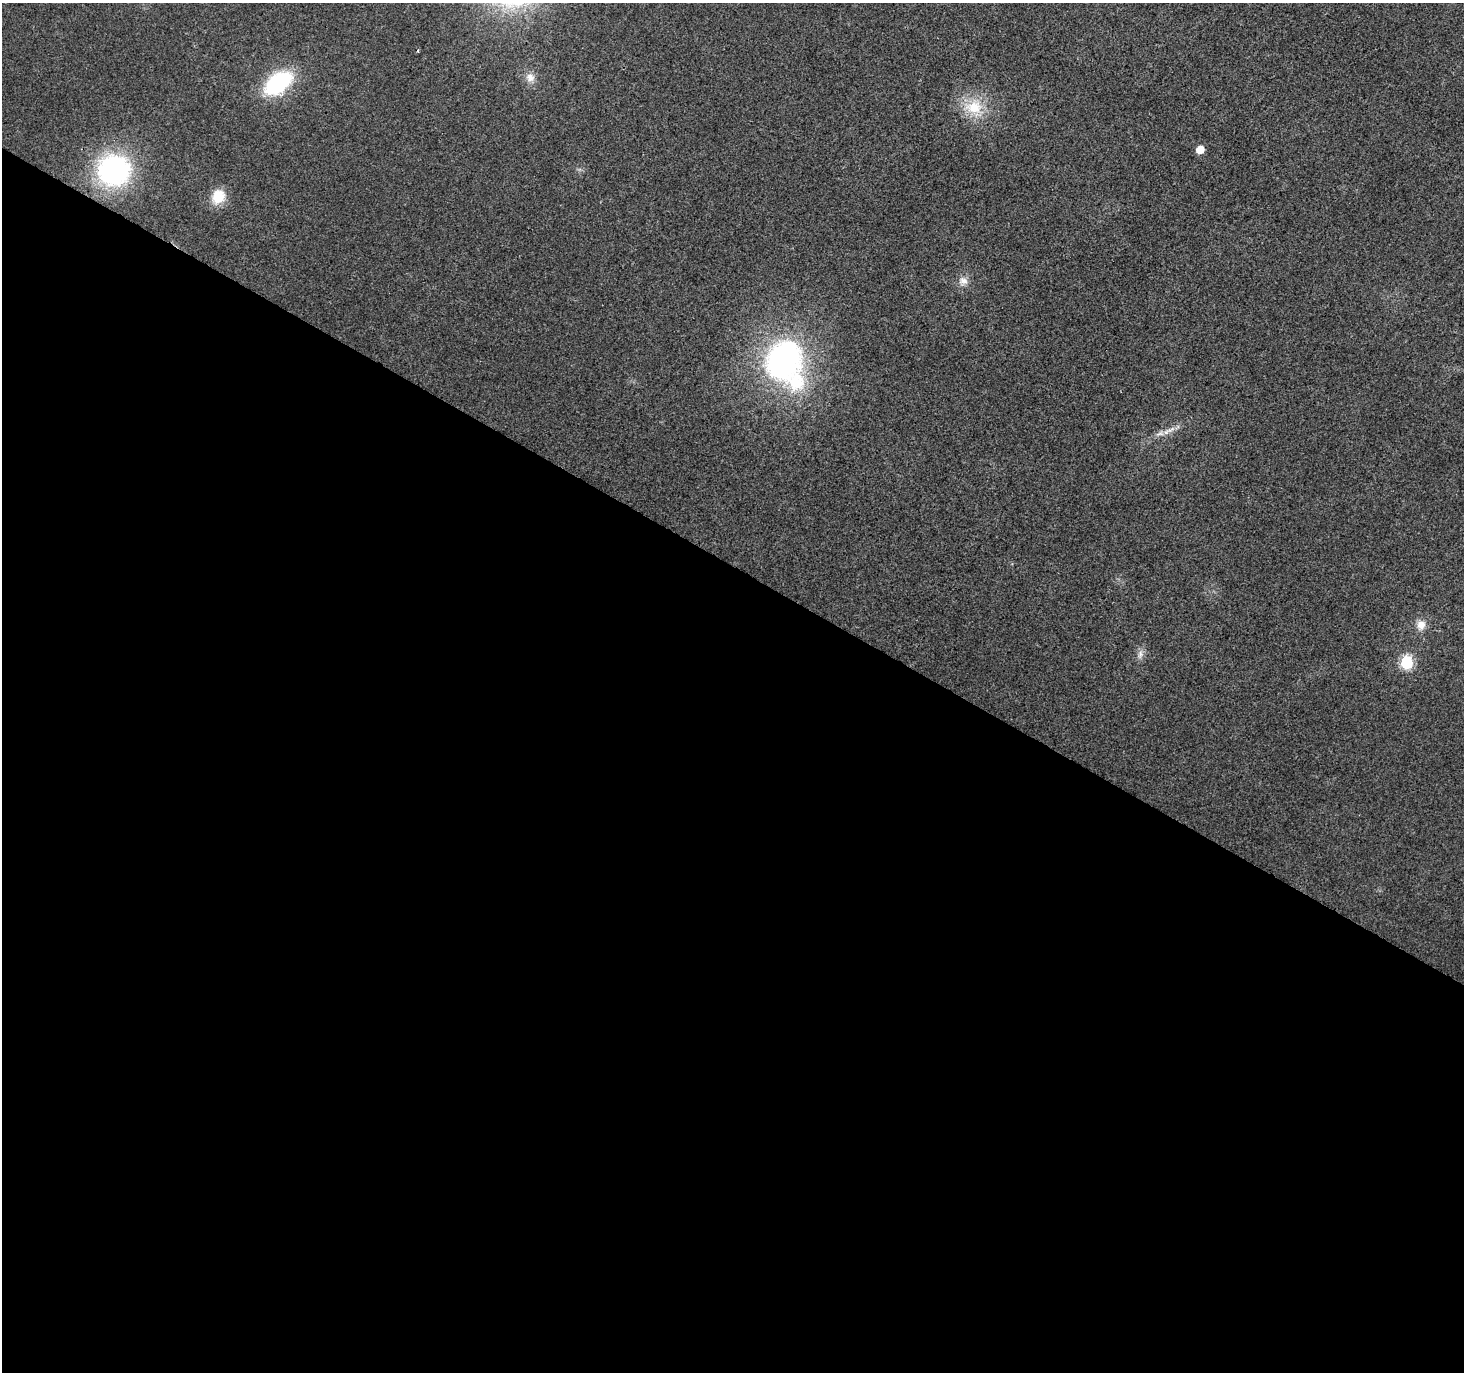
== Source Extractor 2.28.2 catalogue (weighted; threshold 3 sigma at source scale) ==
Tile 14 of 4 x 4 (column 2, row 4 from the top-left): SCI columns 1463-2924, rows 193-1562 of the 5855 x 5931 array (HDU 1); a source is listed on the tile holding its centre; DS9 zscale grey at full resolution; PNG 1466 x 1374 px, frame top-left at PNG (2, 3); no overlay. Shown black and unused: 59% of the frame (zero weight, under 3 of 4 exposures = <1% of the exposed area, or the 3 px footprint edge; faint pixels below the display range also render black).
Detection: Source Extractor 2.28.2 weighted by HDU 2 'WHT'; one run over the whole footprint, this tile lists its part. Background 0.00519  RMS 0.0025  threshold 0.0111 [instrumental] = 3 sigma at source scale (4.5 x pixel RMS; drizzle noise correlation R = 1.50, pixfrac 1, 0.0396/0.0396 arcsec/px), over >= 5 px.
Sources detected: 13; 1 inside a brighter listed object's ellipse — not listed separately; the other 12 listed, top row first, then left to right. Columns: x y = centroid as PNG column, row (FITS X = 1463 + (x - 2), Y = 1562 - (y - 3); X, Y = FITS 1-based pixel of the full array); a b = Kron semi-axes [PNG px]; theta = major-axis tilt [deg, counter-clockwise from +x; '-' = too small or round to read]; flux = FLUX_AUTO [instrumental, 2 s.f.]
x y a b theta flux
530 77 13 12 - 2.2
278 83 25 15 36 28
974 107 29 21 -6 9
1200 149 6 6 - 3.4
114 170 23 22 - 58
218 196 18 15 61 5.4
963 281 13 10 -26 1.9
784 360 37 32 72 72
1160 433 15 7 26 1.7
1421 625 13 12 - 2.4
1140 654 14 7 77 1.4
1407 663 7 6 - 27